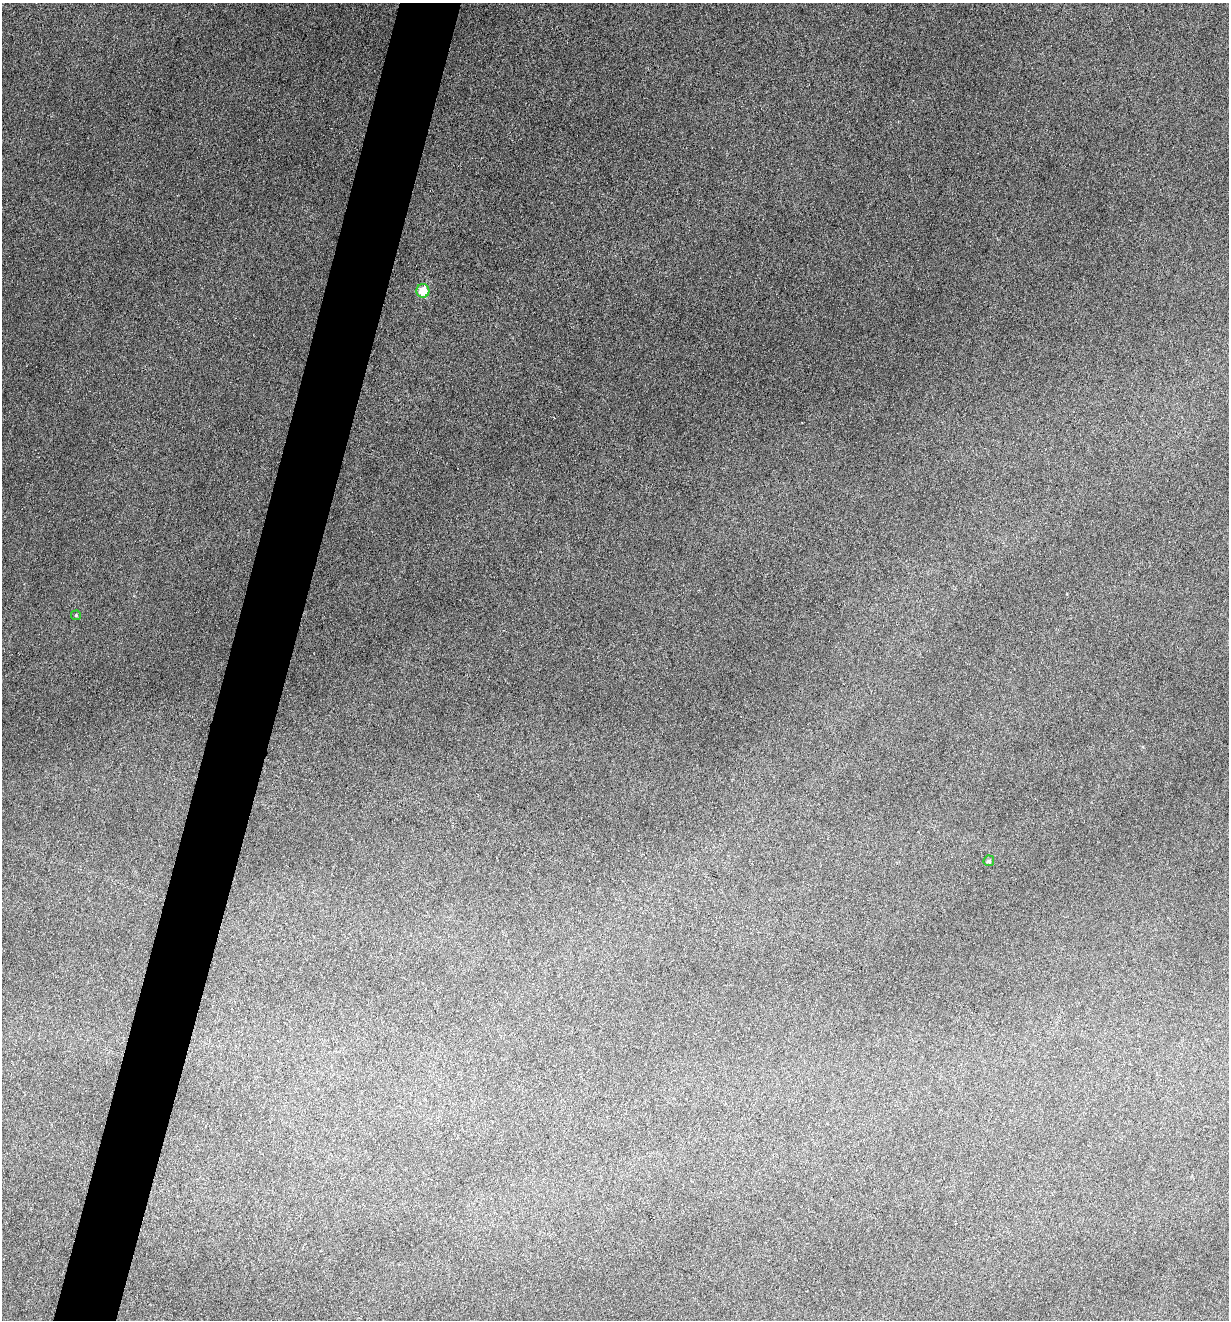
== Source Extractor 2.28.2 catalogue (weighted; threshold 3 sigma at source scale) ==
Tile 7 of 4 x 4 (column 3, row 2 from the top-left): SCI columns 2586-3812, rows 2640-3957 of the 5297 x 5275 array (HDU 1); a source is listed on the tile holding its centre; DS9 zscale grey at full resolution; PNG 1231 x 1322 px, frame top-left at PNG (2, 3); each listed source drawn as its Kron ellipse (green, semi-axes under 4 px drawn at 4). Shown black and unused: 5% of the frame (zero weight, under 3 of 6 exposures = <1% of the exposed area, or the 3 px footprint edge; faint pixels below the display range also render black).
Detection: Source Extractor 2.28.2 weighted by HDU 2 'WHT'; one run over the whole footprint, this tile lists its part. Background 0.0601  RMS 0.0063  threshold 0.0259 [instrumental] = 3 sigma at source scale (4.09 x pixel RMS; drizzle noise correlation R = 1.36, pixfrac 0.8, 0.05/0.05 arcsec/px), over >= 5 px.
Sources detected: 3; all 3 listed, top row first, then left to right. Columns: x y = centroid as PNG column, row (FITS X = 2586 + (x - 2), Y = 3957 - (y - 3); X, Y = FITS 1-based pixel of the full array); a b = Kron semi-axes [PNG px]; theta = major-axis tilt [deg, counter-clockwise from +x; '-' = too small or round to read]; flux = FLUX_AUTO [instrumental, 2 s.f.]
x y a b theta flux
423 291 7 6 - 12
76 615 5 5 - 0.73
989 861 5 5 - 1.1